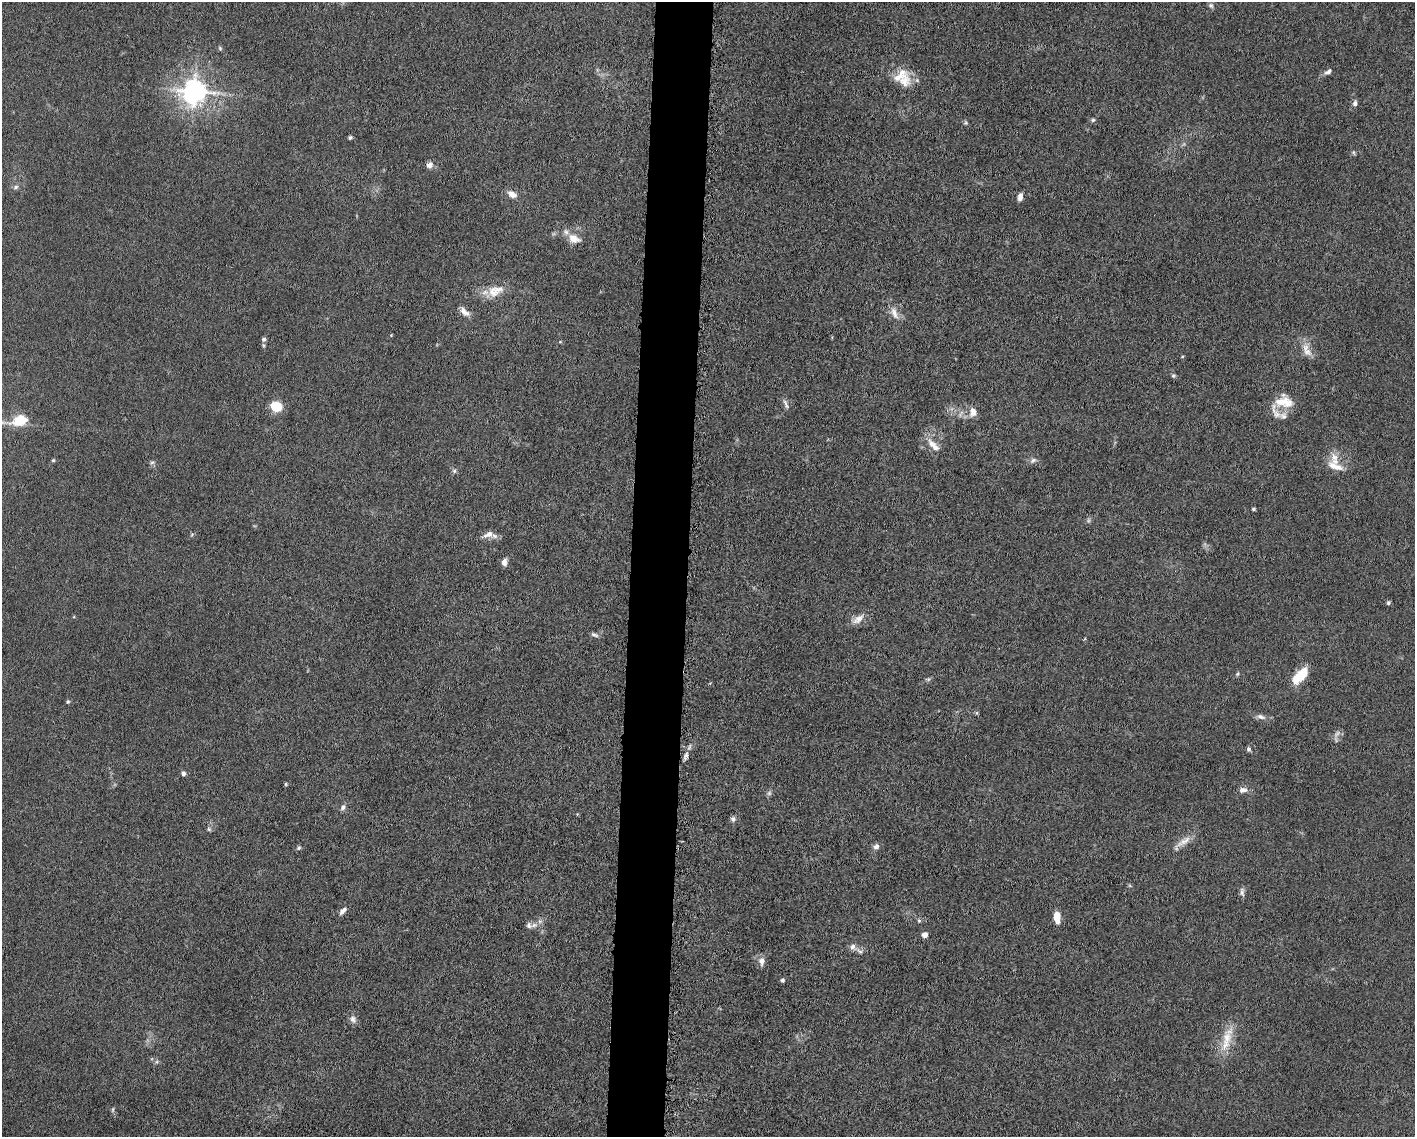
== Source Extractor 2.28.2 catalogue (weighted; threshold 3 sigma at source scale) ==
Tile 5 of 3 x 4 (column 2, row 2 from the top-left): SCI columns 1635-3047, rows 2275-3409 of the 4582 x 4551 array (HDU 1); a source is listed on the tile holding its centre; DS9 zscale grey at full resolution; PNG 1417 x 1139 px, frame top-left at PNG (2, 2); no overlay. Shown black and unused: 4% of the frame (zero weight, under 5 of 10 exposures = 2% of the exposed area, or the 3 px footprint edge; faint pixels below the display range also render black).
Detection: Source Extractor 2.28.2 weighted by HDU 2 'WHT'; one run over the whole footprint, this tile lists its part. Background 0.0225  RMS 0.0022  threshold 0.00881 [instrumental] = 3 sigma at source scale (4.09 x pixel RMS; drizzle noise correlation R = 1.36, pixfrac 0.8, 0.05/0.05 arcsec/px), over >= 5 px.
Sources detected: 88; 2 too faint to see at this stretch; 1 inside a brighter object's white glare — not listed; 8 inside a brighter listed object's ellipse — not listed separately; the other 77 listed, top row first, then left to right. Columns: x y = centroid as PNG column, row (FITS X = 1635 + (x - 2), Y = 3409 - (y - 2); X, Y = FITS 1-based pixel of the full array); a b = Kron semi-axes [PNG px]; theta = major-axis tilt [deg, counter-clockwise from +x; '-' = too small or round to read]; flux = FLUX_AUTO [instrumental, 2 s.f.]
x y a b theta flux
1211 5 7 7 - 0.54
220 48 6 4 -69 0.31
1328 72 12 6 35 0.8
904 81 22 20 51 4
194 91 8 8 - 220
1355 103 7 6 - 0.72
1093 120 6 5 - 0.37
966 123 7 5 -89 0.35
350 138 5 5 - 0.35
1353 152 7 5 -72 0.32
429 165 8 7 - 1
16 187 8 6 18 0.55
512 194 12 8 -27 1.6
1020 197 9 5 79 1.1
574 239 18 12 -19 2.3
495 291 26 15 17 3.8
464 312 15 7 -42 1.4
894 313 20 9 -64 2
391 335 4 4 - 0.16
264 339 6 6 - 0.49
560 342 5 3 - 0.19
1306 348 13 9 84 1.7
1173 376 6 4 -1 0.33
1284 402 25 13 -4 4.1
786 404 14 5 -68 0.75
276 407 11 10 - 5
973 412 13 11 -88 1.8
1283 416 13 10 -16 1.4
19 420 20 12 19 4.6
932 444 18 10 -48 2.3
53 460 5 4 - 0.25
1033 460 11 7 25 0.74
152 462 8 5 23 0.46
1335 466 24 9 -22 2.7
454 471 7 5 -23 0.43
1254 509 5 4 - 0.3
1088 521 6 5 - 0.4
192 535 7 4 45 0.3
489 535 18 8 -1 1.8
504 562 9 6 78 1.1
1388 603 6 5 - 0.35
74 617 5 3 - 0.18
858 619 19 9 36 1.8
594 635 11 5 -21 0.57
1303 673 17 12 65 3.1
1237 674 6 4 72 0.3
710 683 5 3 - 0.18
68 702 5 5 - 0.3
977 713 6 4 90 0.27
1261 717 14 6 -17 1.1
1337 734 13 6 44 0.87
1249 749 6 5 - 0.46
686 756 12 5 78 0.92
183 774 6 5 - 0.65
286 784 5 4 - 0.23
1243 790 12 7 8 1.1
769 793 7 6 - 0.47
343 807 8 6 57 0.71
733 819 8 7 - 0.65
209 829 6 6 - 0.4
1183 841 26 8 33 2.1
876 847 8 7 - 0.84
298 848 7 5 33 0.39
1130 886 6 4 -20 0.25
1242 892 12 6 -87 0.7
343 911 10 5 48 0.92
1057 917 12 7 -85 2.5
919 920 6 5 - 0.36
534 925 10 6 20 1
925 935 5 4 - 1.8
853 947 9 7 -75 0.95
860 951 11 5 -45 0.64
762 961 11 7 90 1.3
782 980 5 5 - 0.42
353 1019 10 8 -56 0.96
1227 1038 33 14 72 5.1
156 1062 6 4 70 0.33
Isophote crosses this tile's border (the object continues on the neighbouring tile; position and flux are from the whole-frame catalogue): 1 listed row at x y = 19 420